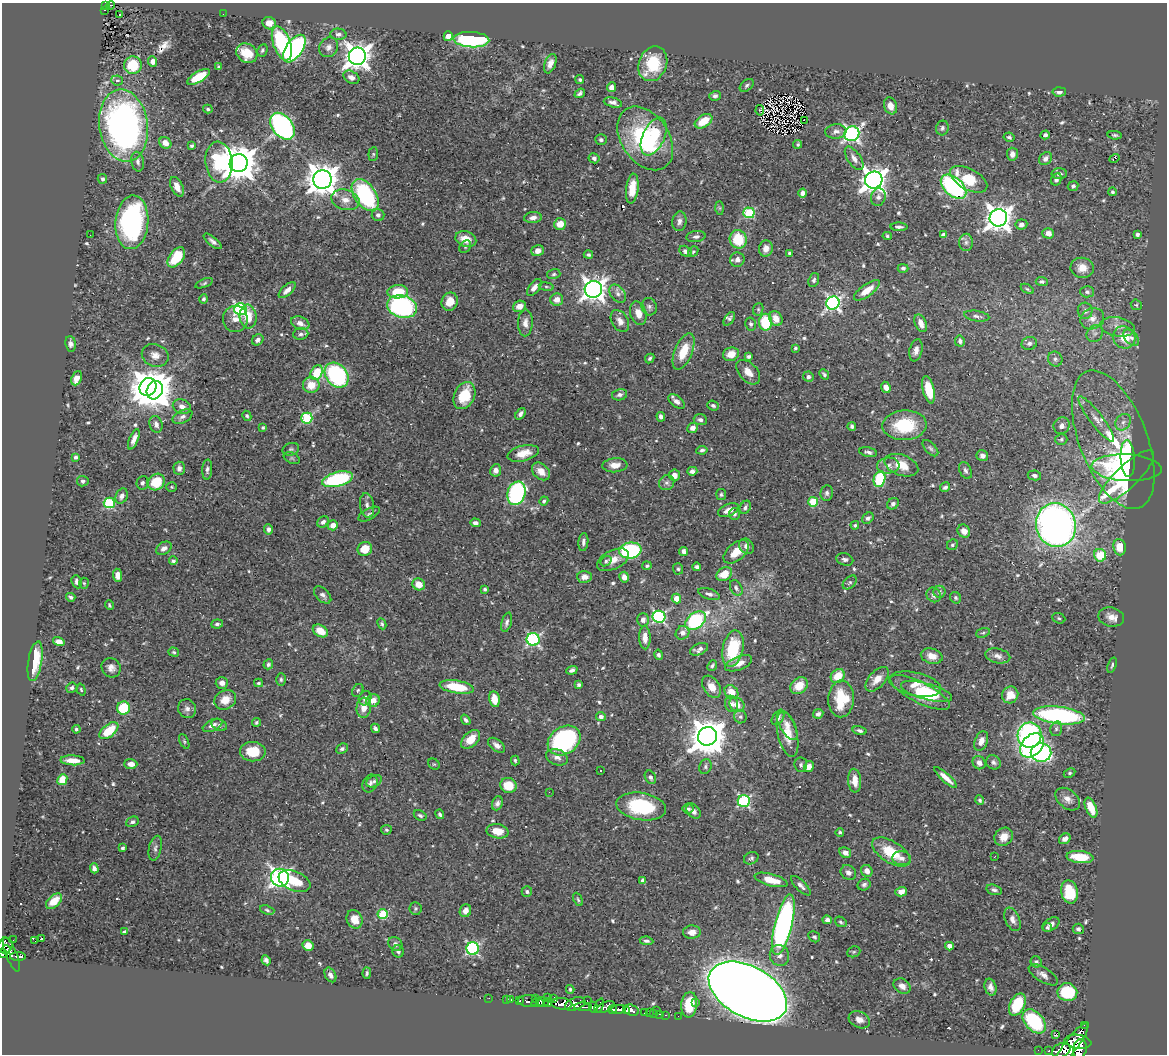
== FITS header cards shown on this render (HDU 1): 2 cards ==
NAXIS1  =                 1165
NAXIS2  =                 1052

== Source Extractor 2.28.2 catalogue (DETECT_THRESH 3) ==
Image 1165 x 1052 px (HDU 1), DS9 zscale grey, 1 PNG px = 1 image px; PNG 1169 x 1056 px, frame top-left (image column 1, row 1052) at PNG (2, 3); each listed source drawn as its Kron ellipse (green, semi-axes under 4 px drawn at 4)
Background 0.438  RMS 0.014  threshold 0.0434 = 3 sigma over >= 5 px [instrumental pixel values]
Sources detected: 629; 3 with non-positive FLUX_AUTO (blend fragments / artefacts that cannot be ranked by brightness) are neither listed nor drawn; of the other 626, the 500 brightest by FLUX_AUTO listed and drawn (126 fainter detections omitted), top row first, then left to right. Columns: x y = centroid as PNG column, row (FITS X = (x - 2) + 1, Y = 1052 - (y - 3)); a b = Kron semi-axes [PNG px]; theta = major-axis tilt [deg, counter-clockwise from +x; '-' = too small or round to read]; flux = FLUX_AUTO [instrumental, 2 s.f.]
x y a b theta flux
106 5 4 3 - 18
111 5 4 2 - 3.8
104 10 3 2 - 4.2
119 14 3 2 - 1.6
223 14 2 2 - 2.8
269 23 7 6 - 9.4
338 34 8 5 -4 3.6
448 36 5 4 - 13
471 40 18 7 -3 130
282 43 18 8 -70 110
328 47 10 9 - 4.8
294 49 16 8 55 200
262 50 6 5 - 1.9
247 53 11 9 -33 18
357 56 9 8 - 1100
153 61 5 4 - 4.5
550 64 10 5 68 5.6
653 64 18 14 68 42
133 65 9 8 - 28
219 67 4 3 - 1.5
198 77 13 5 30 30
351 77 8 6 -29 4.8
117 80 6 5 - 2.6
580 80 4 4 - 1.4
747 85 8 5 40 2.2
611 87 5 4 - 5.3
1059 92 6 4 4 3.5
580 93 6 3 39 2.3
715 96 6 5 - 2.7
613 102 9 5 -13 4
890 106 8 6 -71 8.2
208 109 5 3 - 1.5
760 110 5 4 - 1.8
804 120 2 2 - 1.7
703 121 9 6 33 19
124 126 36 24 -82 380
282 126 15 10 -52 260
942 128 7 6 - 2.7
836 131 10 7 4 4.6
852 134 8 7 - 280
1045 135 4 4 - 2.4
1115 135 7 4 -5 1.7
654 137 20 11 65 29
1009 137 5 4 - 2.4
645 138 35 24 -55 110
601 140 6 5 - 2.3
165 143 6 5 - 8.4
798 144 4 4 - 1.6
192 146 4 3 - 1.8
373 154 7 5 83 1.5
1012 154 6 5 - 5.9
594 158 5 5 - 2.5
854 158 13 6 -56 6.2
1114 158 5 3 - 9.5
1045 159 7 5 47 5
138 162 10 6 -80 3.7
219 162 20 13 -83 78
239 163 9 9 - 2500
1059 174 8 5 1 3.1
102 179 5 4 - 2.2
969 179 20 10 -28 30
1056 179 6 5 - 2.6
322 180 9 9 - 1700
874 180 9 8 - 970
1073 186 5 4 - 2.2
177 187 10 5 -65 8.9
953 187 15 9 -42 150
632 189 15 6 83 16
1112 192 4 4 - 1.5
802 193 4 4 - 3.5
365 195 18 10 -55 130
878 197 9 7 73 3.9
345 200 14 10 -16 10
720 208 7 4 -89 1.5
749 213 5 5 - 76
378 215 6 6 - 3.2
533 218 9 5 6 5.1
998 218 9 8 - 1100
679 221 10 7 85 4.2
132 222 27 16 85 180
560 224 6 5 - 13
1021 224 6 5 - 3.2
899 227 8 3 -2 2.3
1048 233 6 5 - 6.5
1137 234 4 3 - 3.1
90 235 2 2 - 1.7
943 235 4 4 - 4.1
887 236 4 4 - 1.4
696 237 9 5 9 2.8
466 239 10 7 -17 13
738 239 9 8 - 33
213 241 11 4 -39 3.4
966 242 9 6 89 3.1
465 247 7 5 53 1.8
766 249 8 7 - 7.7
538 251 6 5 - 6.1
685 251 6 5 - 3.1
693 252 6 4 49 1.6
789 253 3 3 - 1.5
588 255 4 4 - 2.1
176 257 11 7 53 30
737 260 7 7 - 5.5
903 268 5 4 - 2.6
1082 268 11 10 - 11
554 274 7 5 16 1.9
814 280 7 5 70 2.5
1042 281 6 4 -4 2.2
204 283 9 4 21 1.8
534 287 10 5 52 4.9
546 287 7 4 -8 1.5
593 289 8 8 - 820
1027 289 7 4 -31 1.5
287 290 10 5 42 5.6
867 290 15 6 36 14
398 292 10 6 3 28
1087 292 7 5 -3 2.7
618 294 10 7 -52 4.3
203 299 4 4 - 2.2
557 300 6 6 - 6.5
450 302 9 8 - 14
833 303 7 6 - 290
1136 305 6 5 - 1.5
519 306 7 5 21 7.3
402 307 15 11 -17 180
649 307 9 7 -73 3.4
240 309 6 6 - 160
758 309 6 5 - 1.6
1085 311 8 7 - 4.5
638 313 12 8 -73 9.1
977 316 13 5 -9 3.5
248 317 12 8 -84 19
235 319 13 12 - 9.3
729 319 8 4 56 2.2
776 319 8 6 -57 10
1092 319 12 10 25 8.7
620 321 12 8 -59 6.4
766 322 8 6 89 45
300 323 9 6 -21 6.7
525 323 13 7 89 6.1
921 323 9 5 -68 7.8
751 324 6 5 - 1.9
1117 327 17 9 -10 9.7
1095 333 9 7 50 4.1
301 334 7 6 - 2.9
1124 337 11 11 - 21
1131 338 9 6 -48 4.1
258 340 6 5 - 3.9
960 341 5 5 - 3
1029 343 8 6 16 3.4
71 344 8 5 -83 3.4
795 348 3 3 - 2
916 350 11 6 77 5.6
684 351 19 8 68 25
731 354 8 6 18 11
155 355 13 11 -21 8.4
748 356 4 3 - 2
650 358 5 4 - 1.7
1055 359 8 7 - 3
748 372 14 9 -47 9.8
317 373 8 5 63 29
824 374 5 4 - 1.9
337 375 14 10 -50 140
808 377 5 5 - 2.6
77 378 7 5 67 11
311 385 8 8 - 16
148 387 9 8 - 1500
886 387 5 4 - 5.4
155 390 9 8 - 1600
929 390 14 6 -76 24
620 395 8 5 13 2.8
464 396 14 10 64 30
676 401 9 5 -38 5.2
182 406 9 7 -21 5.6
713 406 6 4 -23 2.5
520 414 6 4 52 3.9
247 416 5 4 - 2
182 417 10 6 27 4
661 417 5 4 - 3.5
307 418 5 5 - 83
1096 419 28 6 -53 11
700 420 6 5 - 2.8
1123 422 9 7 53 4.5
156 424 8 6 -74 4.3
905 425 22 15 3 46
852 426 4 4 - 2.4
1062 426 8 8 - 4.8
263 428 4 4 - 1.9
693 428 5 5 - 5.1
134 439 11 4 68 5.7
1061 439 6 5 - 1.7
1113 440 73 34 -69 100
930 448 10 5 -47 2.3
291 449 8 6 18 2.4
702 450 6 4 9 2.3
868 452 9 4 -13 3
523 453 16 7 14 14
982 456 6 5 - 3.6
76 457 4 4 - 2.5
292 458 8 5 -25 1.8
1128 459 19 7 -87 84
615 465 12 7 4 8.5
901 465 17 10 -20 18
888 466 11 8 3 5.6
179 468 7 5 -89 4.5
1127 468 35 13 -3 140
207 469 10 5 86 3.1
496 470 6 5 - 4.8
965 470 9 6 -64 2.9
541 471 10 7 -43 9.8
692 471 5 4 - 4.1
674 475 6 5 - 6.4
1034 475 7 5 -10 3
1126 477 36 11 44 120
338 479 16 7 14 100
879 479 8 5 76 57
83 481 6 5 - 2.5
156 482 9 7 44 33
142 483 7 6 - 2.7
667 483 8 7 - 3.6
172 487 5 5 - 1.5
945 487 5 4 - 2.6
516 493 12 9 73 170
827 493 7 6 - 2.8
721 495 5 5 - 1.6
122 496 8 5 67 3.7
544 501 4 3 - 1.5
813 502 5 5 - 48
109 503 5 5 - 89
893 504 6 5 - 2.9
367 505 12 7 -81 4.9
745 507 7 5 60 2.7
728 510 11 6 22 7.7
369 514 12 5 29 2.7
734 514 6 5 - 2
868 518 6 5 - 2.8
323 522 6 5 - 3.4
475 523 5 4 - 3.7
333 525 5 5 - 7.5
855 525 4 4 - 1.5
1056 525 22 20 -77 660
269 529 5 4 - 3.2
964 531 7 6 - 6.5
583 542 9 5 84 3
952 545 6 5 - 1.8
746 546 8 6 -51 5.1
1119 547 8 6 -83 15
164 548 8 6 32 3.8
365 549 7 7 - 17
630 551 11 8 9 110
684 551 5 4 - 3.9
736 552 15 8 40 16
1100 555 6 6 - 28
845 559 9 6 -17 2.9
613 560 17 9 25 11
173 561 4 3 - 2
606 561 6 4 38 1.8
647 566 4 4 - 1.8
697 567 4 4 - 2.2
678 569 6 5 - 1.6
724 574 8 6 32 17
118 575 6 4 -84 8
584 577 7 6 - 6.1
624 577 5 4 - 5.5
77 582 7 5 -68 4
850 582 8 5 44 2
84 583 5 4 - 1.4
419 584 6 5 - 10
736 588 8 5 -62 2.7
485 589 3 3 - 1.9
939 592 6 6 - 2.1
709 594 11 5 -19 3.2
323 595 10 6 -44 4.1
934 595 7 6 - 3.7
71 597 4 3 - 2.6
956 598 6 5 - 1.8
676 599 5 4 - 11
109 605 5 3 - 1.5
659 617 6 6 - 160
1111 617 13 9 -11 8.8
1059 618 7 5 -23 1.6
643 620 6 6 - 4.9
696 621 12 7 38 110
507 622 10 5 75 3.3
217 624 6 4 7 2.5
382 624 6 4 -64 2.2
320 631 8 5 -31 13
682 633 7 6 - 4.7
983 633 7 4 16 1.7
645 637 12 6 -89 9.1
533 639 6 6 - 160
59 642 6 4 -15 6.4
699 649 9 5 23 4.4
733 649 18 10 77 48
174 652 5 4 - 1.5
659 655 5 4 - 2.6
932 656 11 7 -15 10
998 656 13 7 -12 4.8
35 661 20 7 80 28
739 663 14 6 21 8.3
268 664 5 4 - 2.4
712 665 6 4 50 2
1112 665 8 3 71 1.5
111 668 10 9 - 6.1
572 670 6 4 19 3
838 676 8 6 46 19
281 679 6 5 - 1.8
877 679 15 8 47 11
222 683 6 6 - 5.5
258 683 4 3 - 1.6
915 684 26 11 -13 17
579 685 4 4 - 1.8
799 686 9 7 40 16
457 687 17 6 -10 39
712 687 12 8 -56 9.8
72 688 6 5 - 2.4
81 689 6 4 -72 1.7
358 690 7 5 61 1.7
926 691 26 8 -16 34
731 692 8 6 -48 14
920 692 33 10 -27 40
1010 695 8 8 - 13
365 698 7 6 - 4.5
494 699 8 5 -79 14
841 699 18 13 88 40
225 700 11 9 27 13
373 700 7 6 - 9.3
731 704 8 6 -78 3.9
737 705 8 6 -40 11
123 708 6 6 - 38
364 708 10 7 86 10
187 709 9 9 - 4.8
818 714 5 4 - 3.1
1059 715 26 8 -7 170
601 717 5 4 - 4.2
740 717 7 6 - 2.6
778 718 8 5 56 3.3
466 720 6 4 -54 2.5
256 722 4 4 - 1.7
213 725 10 5 25 5
219 725 8 5 -21 2.6
787 725 17 7 -61 7.3
375 728 5 3 - 3.1
76 729 4 3 - 1.8
1056 729 7 5 75 2.1
860 730 7 4 -15 2.6
109 731 11 6 40 34
788 734 23 10 -77 18
1030 735 12 12 - 160
708 736 9 9 - 2600
471 739 11 7 43 16
184 741 8 4 -64 1.5
564 741 17 13 34 170
981 741 10 6 68 6.6
497 745 10 5 -37 5.1
1032 745 14 10 47 280
342 749 6 5 - 2.6
253 752 13 10 -1 22
1041 753 10 9 - 190
557 757 11 7 -19 5.8
73 760 12 5 -2 10
515 760 5 3 - 1.6
993 762 7 7 - 2.9
979 763 7 6 - 5.1
131 764 6 5 - 7
434 764 6 5 - 1.4
801 765 7 6 - 2.1
705 766 8 6 69 2.6
809 767 6 4 59 6
600 770 3 3 - 1.7
1070 773 6 4 27 1.5
650 777 7 5 -61 3.2
946 778 15 4 -42 8.8
62 780 5 5 - 24
374 781 8 5 28 2.7
855 781 12 6 -85 11
370 784 9 7 65 3.6
508 786 8 7 - 21
549 792 2 2 - 1.9
1068 799 14 9 -39 6.9
980 800 5 4 - 1.9
744 801 6 6 - 130
497 803 7 5 68 3.3
641 806 25 13 -9 66
1091 808 11 5 -67 18
688 809 5 5 - 2
694 811 8 6 -47 5
440 814 5 4 - 2.6
420 815 7 4 -28 2.4
132 822 6 5 - 2.4
386 830 5 5 - 1.6
497 831 11 7 -11 14
840 832 4 4 - 1.7
1004 837 10 8 43 9.4
1065 839 6 4 32 5.2
123 848 4 3 - 2.6
155 848 13 6 77 3.6
891 852 21 10 -32 32
845 853 6 5 - 5.1
995 856 3 2 - 15
1080 857 13 6 -6 24
751 858 7 6 - 2.3
901 858 9 7 -7 4.9
94 868 5 4 - 4.1
867 871 6 5 - 5.8
848 872 8 7 - 4.1
280 878 9 9 - 410
643 880 4 4 - 5.3
771 880 17 6 -15 15
294 881 17 9 -22 25
864 885 6 5 - 2.8
801 886 13 5 -45 4.3
994 890 8 5 -14 2.8
527 892 5 5 - 2.2
901 892 6 4 17 6.2
1070 892 11 8 -77 32
578 899 7 3 -65 1.5
54 901 9 6 43 11
416 908 6 6 - 1.9
267 910 7 4 -18 1.8
465 911 6 5 - 5.9
383 914 5 5 - 62
354 919 9 8 - 13
1012 919 12 7 -66 5.8
827 920 4 4 - 4.1
841 922 6 4 -33 1.9
1051 924 9 6 34 4.3
783 925 31 8 76 320
1047 928 4 4 - 1.8
1078 929 5 5 - 2.7
124 932 4 3 - 1.6
692 932 9 6 5 8.1
814 937 6 5 - 1.9
42 938 3 3 - 210
13 940 2 2 - 4.5
35 941 3 2 - 230
647 941 7 4 -7 2.4
395 944 7 6 - 3.7
308 945 6 5 - 11
5 946 8 7 - 220
949 946 4 4 - 7.8
473 948 6 6 - 160
6 950 5 3 - 130
398 951 6 5 - 2.5
854 952 7 5 21 1.6
3 954 5 4 - 150
11 954 18 5 -68 140
779 955 11 9 -67 6.5
18 956 8 4 0 120
266 960 5 4 - 2.8
1036 962 6 5 - 2.1
367 973 5 3 - 1.7
330 975 8 5 -62 4.2
1043 975 16 7 -32 5.8
902 986 9 7 -35 5.8
991 987 9 5 -74 5
570 989 4 3 - 1.5
748 992 42 25 -28 2600
1067 992 10 9 - 45
547 997 3 2 - 18
489 998 2 2 - 2.4
554 998 3 3 - 67
510 999 3 3 - 12
535 999 3 2 - 19
506 1000 3 2 - 3
587 1000 3 2 - 39
520 1001 3 3 - 68
529 1001 10 5 -1 100
543 1002 6 4 3 290
537 1003 6 2 7 130
548 1003 4 3 - 190
696 1003 3 3 - 1.6
562 1004 11 5 -6 670
575 1004 10 6 21 500
1017 1004 12 7 63 36
599 1005 7 3 69 160
689 1005 13 8 83 31
583 1007 9 4 0 150
593 1007 6 4 -70 190
605 1007 10 4 26 160
619 1009 7 4 7 440
612 1010 4 3 - 190
626 1010 4 3 - 30
631 1010 8 5 -17 520
656 1010 2 2 - 22
644 1013 3 2 - 12
649 1013 3 2 - 13
653 1013 2 2 - 9.3
659 1014 3 2 - 17
666 1015 3 2 - 9
678 1016 2 2 - 2.4
859 1020 11 8 -26 5.7
1034 1021 14 9 -47 70
1084 1025 2 2 - 6.7
1056 1034 3 2 - 2.2
1078 1042 13 6 -7 930
1071 1045 27 6 53 5.5
1080 1049 10 7 81 1300
1038 1050 2 2 - 6.1
1061 1050 9 7 26 1000
1049 1051 3 3 - 44
At the frame edge (FLAGS 8, measured only in part): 1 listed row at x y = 3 954
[126 fainter detections neither listed nor drawn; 3 non-positive-flux detections neither listed nor drawn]